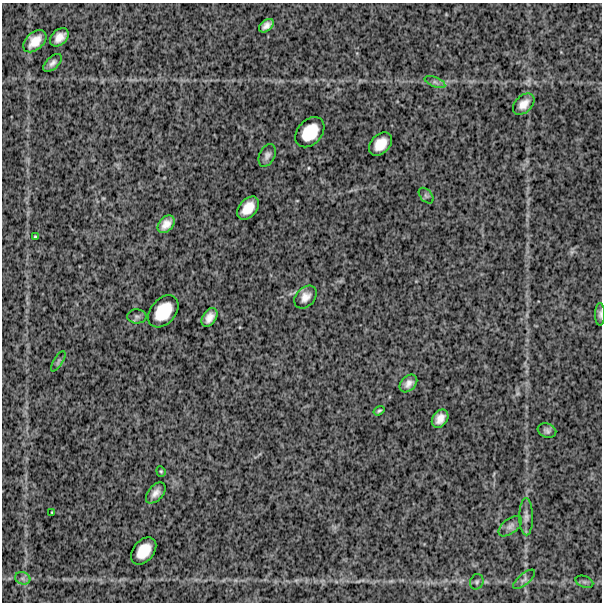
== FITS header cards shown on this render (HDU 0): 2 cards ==
NAXIS1  =                  600
NAXIS2  =                  600

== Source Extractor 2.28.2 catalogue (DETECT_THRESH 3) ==
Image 600 x 600 px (HDU 0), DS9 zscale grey, 1 PNG px = 1 image px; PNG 604 x 604 px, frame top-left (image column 1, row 600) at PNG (2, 3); each listed source drawn as its Kron ellipse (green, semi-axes under 4 px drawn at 4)
Background 1350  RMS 280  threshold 830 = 3 sigma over >= 5 px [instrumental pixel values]
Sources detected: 33; all 33 listed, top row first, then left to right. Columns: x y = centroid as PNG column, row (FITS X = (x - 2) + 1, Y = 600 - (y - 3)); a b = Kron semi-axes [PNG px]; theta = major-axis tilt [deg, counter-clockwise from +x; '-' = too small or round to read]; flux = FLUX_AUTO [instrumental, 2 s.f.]
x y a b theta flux
266 26 8 5 39 91000
59 37 11 7 42 150000
35 41 13 8 42 240000
53 63 11 6 43 82000
435 82 11 5 -23 61000
524 104 12 8 44 170000
310 132 17 12 48 460000
380 144 13 9 47 280000
267 155 12 7 64 83000
426 196 9 5 -49 44000
248 208 13 8 48 270000
166 224 10 7 48 150000
35 237 3 3 - 22000
305 297 13 9 48 150000
163 311 18 12 50 510000
600 314 11 5 90 52000
137 316 9 7 -1 49000
209 317 10 6 57 130000
58 361 11 4 59 40000
408 383 10 7 45 110000
379 411 6 3 35 28000
440 419 10 7 55 150000
547 431 9 7 -20 61000
161 471 5 4 - 24000
156 493 12 7 49 110000
52 513 3 2 - 15000
526 517 18 7 -89 100000
510 526 14 7 38 84000
144 551 15 10 51 350000
23 578 8 6 -19 56000
524 579 13 5 40 61000
477 582 8 6 66 44000
584 582 9 5 -19 47000
At the frame edge (FLAGS 8, measured only in part): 1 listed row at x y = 600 314